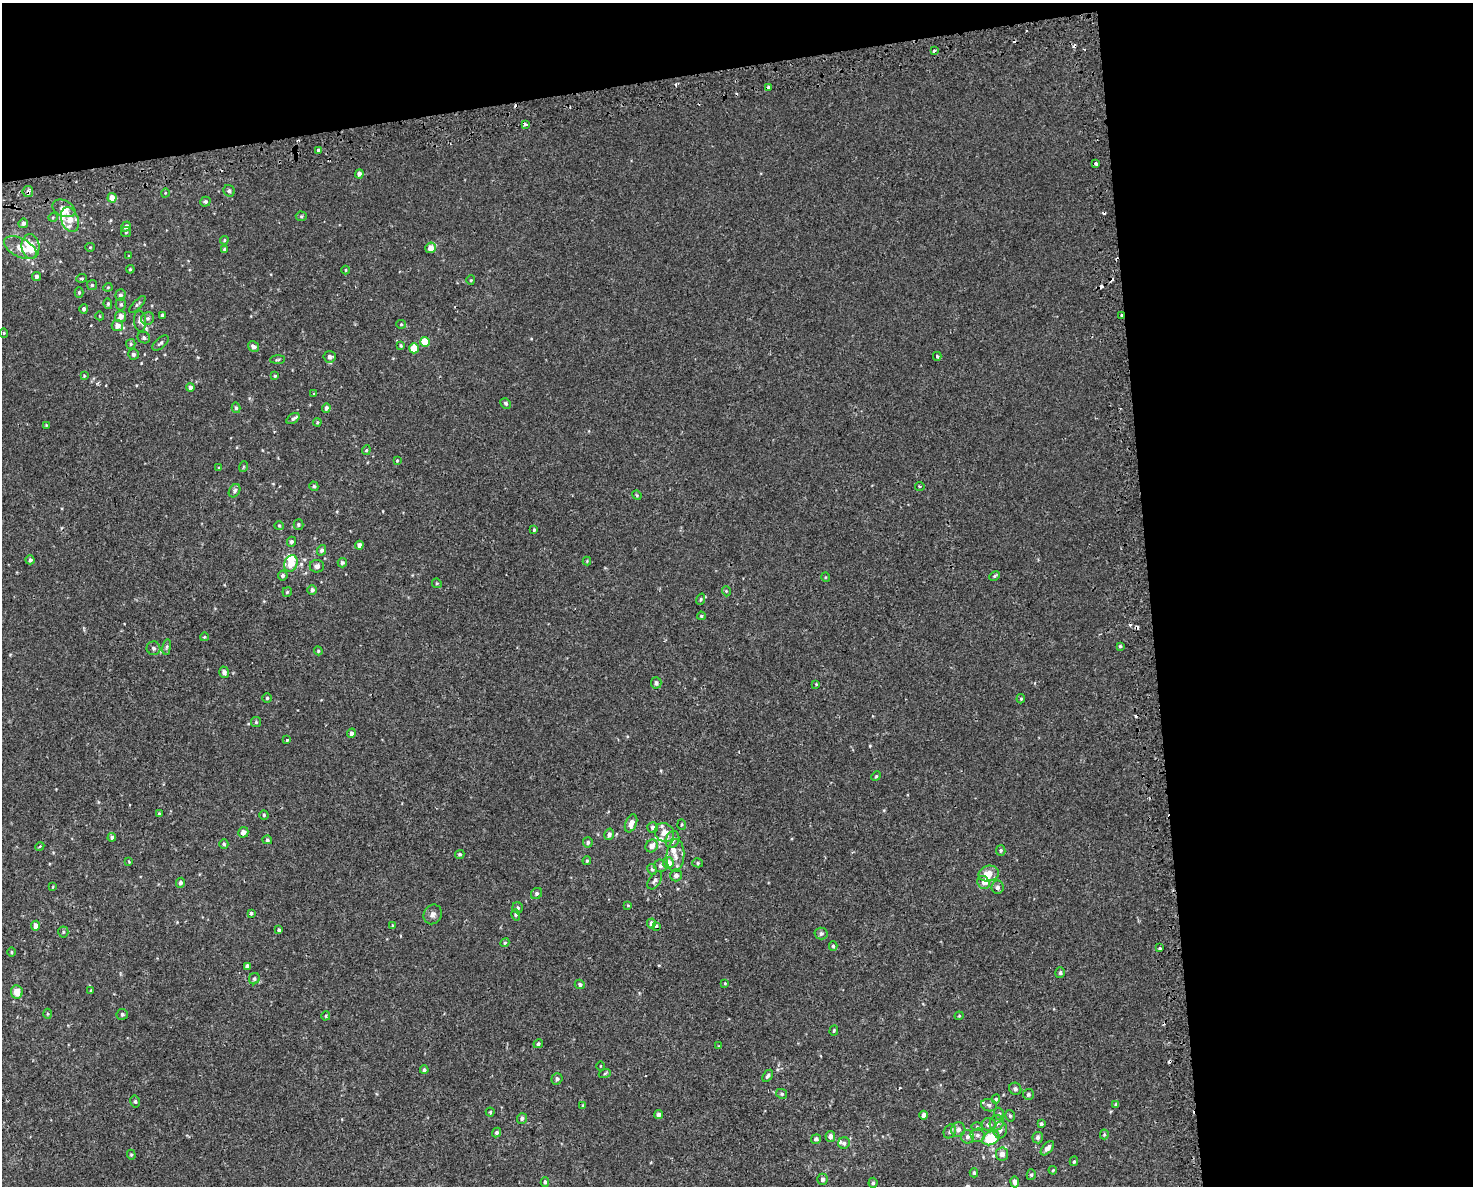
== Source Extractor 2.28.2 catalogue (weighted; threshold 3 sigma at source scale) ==
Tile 3 of 3 x 4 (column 3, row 1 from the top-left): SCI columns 3036-4506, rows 3590-4773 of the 4556 x 4811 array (HDU 1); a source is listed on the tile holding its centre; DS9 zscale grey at full resolution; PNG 1475 x 1188 px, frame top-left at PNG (2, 3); each listed source drawn as its Kron ellipse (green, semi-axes under 4 px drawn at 4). Shown black and unused: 28% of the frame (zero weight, under 2 of 3 exposures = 3% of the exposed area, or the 3 px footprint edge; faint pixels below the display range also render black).
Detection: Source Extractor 2.28.2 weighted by HDU 2 'WHT'; one run over the whole footprint, this tile lists its part. Background 5.66e-04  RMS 0.0026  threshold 0.0117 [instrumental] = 3 sigma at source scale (4.5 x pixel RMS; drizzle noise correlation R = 1.50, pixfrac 1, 0.0396/0.0396 arcsec/px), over >= 5 px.
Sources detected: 247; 13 cosmic-ray / hot-pixel residue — neither listed nor drawn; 16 inside a brighter listed object's ellipse — not listed separately; the other 218 listed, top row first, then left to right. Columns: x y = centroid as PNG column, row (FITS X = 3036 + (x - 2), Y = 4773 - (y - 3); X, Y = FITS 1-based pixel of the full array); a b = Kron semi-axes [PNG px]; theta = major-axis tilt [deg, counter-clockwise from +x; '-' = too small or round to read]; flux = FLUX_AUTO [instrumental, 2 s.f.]
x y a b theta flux
934 51 3 3 - 0.66
768 88 4 3 - 7.6
525 125 3 3 - 1.6
318 151 3 3 - 2.4
1096 164 3 3 - 1.3
359 174 4 4 - 0.94
229 191 6 5 - 0.64
28 192 5 5 - 0.94
165 193 4 3 - 0.18
112 198 4 4 - 2.6
205 202 5 4 - 0.46
64 208 12 8 -25 2.3
301 216 5 5 - 0.33
53 217 5 3 - 0.22
70 220 13 8 -71 2.7
23 223 5 4 - 0.76
126 227 5 4 - 0.88
126 232 5 5 - 0.34
224 240 4 3 - 0.29
30 246 12 9 -85 5.5
90 247 5 4 - 0.25
20 248 17 9 -26 3.2
431 248 5 5 - 2.1
225 249 4 4 - 0.58
129 256 3 3 - 0.2
130 269 4 3 - 0.26
346 270 4 3 - 0.2
36 276 4 4 - 0.59
82 278 5 3 - 0.35
471 280 4 4 - 0.28
92 285 5 5 - 0.41
108 287 4 4 - 0.25
79 292 5 4 - 0.45
120 295 5 5 - 0.69
108 304 5 4 - 0.41
121 304 6 5 - 0.44
137 304 11 4 46 0.52
84 309 5 4 - 0.58
162 315 4 3 - 0.39
1121 315 3 3 - 1.2
100 316 4 3 - 0.17
121 316 6 5 - 1.7
148 318 7 6 - 0.63
140 321 10 6 -85 1.2
401 324 5 4 - 0.32
117 326 5 5 - 1.7
4 333 5 4 - 0.27
144 338 6 5 - 0.58
425 342 5 5 - 4.6
161 343 10 5 40 0.63
131 344 5 4 - 0.36
401 346 4 3 - 0.28
253 347 6 4 -30 0.81
414 348 5 5 - 3.9
134 354 5 5 - 0.64
937 356 4 3 - 0.4
330 357 6 5 - 1
277 360 7 3 2 0.34
84 376 4 4 - 0.23
275 376 4 3 - 0.28
190 387 4 4 - 0.95
314 394 4 4 - 0.25
506 403 5 5 - 0.45
236 408 5 4 - 0.48
326 408 4 4 - 0.75
293 419 7 4 36 0.57
317 422 4 3 - 0.27
46 425 3 3 - 0.19
366 450 5 4 - 0.32
397 460 3 3 - 0.24
243 467 5 3 - 0.22
219 468 4 3 - 0.26
314 486 5 4 - 0.41
920 486 5 2 - 0.26
234 491 7 5 59 0.66
637 495 5 4 - 0.29
298 524 5 5 - 0.4
279 526 5 4 - 0.3
534 530 4 3 - 0.32
291 542 5 4 - 0.72
359 545 4 4 - 0.96
322 550 5 4 - 0.61
30 560 4 4 - 0.53
587 561 4 4 - 0.23
291 563 8 6 65 3.3
342 563 4 4 - 0.54
317 566 7 6 - 0.82
283 575 5 5 - 0.55
994 576 5 3 - 0.34
825 577 5 3 - 0.21
437 583 5 4 - 0.34
312 590 5 4 - 0.72
726 591 5 3 - 0.25
287 592 5 4 - 0.35
701 599 6 4 71 0.35
701 616 4 3 - 0.29
204 637 4 3 - 0.22
1120 646 4 4 - 0.3
167 647 8 4 82 0.5
153 648 7 7 - 0.7
318 651 4 4 - 0.28
224 672 6 5 - 1
656 683 6 5 - 0.78
816 684 4 4 - 0.22
267 698 5 4 - 0.41
1021 699 5 4 - 0.28
256 722 5 5 - 0.36
351 733 5 4 - 0.78
287 740 3 3 - 0.94
876 776 5 4 - 0.3
159 814 4 3 - 0.32
264 815 4 4 - 0.34
631 823 9 5 68 2
682 825 5 3 - 0.29
653 827 5 5 - 0.81
243 832 5 5 - 1.5
664 833 10 9 - 2.3
609 834 6 5 - 0.82
112 837 4 4 - 0.58
672 839 9 6 68 1.6
267 840 5 4 - 0.45
588 842 5 5 - 0.56
224 844 4 4 - 0.41
40 846 4 3 - 0.25
652 846 6 6 - 1.7
1001 850 5 4 - 0.36
460 854 5 4 - 0.42
675 855 16 9 86 2.3
587 861 4 3 - 0.3
129 862 4 2 - 0.19
668 863 6 5 - 4.1
698 863 5 4 - 0.42
660 866 6 6 - 0.68
652 869 6 4 -64 0.39
989 874 10 8 13 2.8
676 875 6 5 - 1.1
655 880 10 5 57 0.73
983 882 7 6 - 0.91
181 883 5 4 - 0.61
53 887 4 3 - 0.2
997 887 6 6 - 0.87
537 893 6 5 - 0.5
628 905 4 4 - 0.23
518 908 5 5 - 0.55
251 914 3 3 - 0.85
433 914 10 8 57 1.1
516 915 6 4 -73 0.36
651 923 5 4 - 0.82
392 925 3 2 - 0.31
36 926 5 4 - 1.6
656 926 3 3 - 1.6
279 930 3 3 - 0.42
63 932 5 5 - 0.35
821 934 6 6 - 0.67
505 943 5 4 - 0.31
833 946 5 4 - 0.43
1160 948 4 3 - 2.9
12 952 5 3 - 0.25
247 966 4 3 - 0.81
1060 973 5 5 - 0.46
254 979 6 5 - 0.51
725 983 4 4 - 0.21
580 984 5 4 - 0.53
91 991 3 3 - 0.25
17 992 7 6 - 3.1
48 1014 5 3 - 0.26
122 1014 6 5 - 0.5
326 1016 5 4 - 0.29
959 1016 4 4 - 0.24
834 1030 5 3 - 0.34
538 1044 5 4 - 0.5
719 1046 3 2 - 0.24
600 1066 4 3 - 0.19
424 1070 4 4 - 0.44
605 1073 6 4 20 0.34
768 1076 7 4 56 0.7
557 1079 6 5 - 0.71
1015 1089 6 6 - 0.76
782 1094 6 4 -29 0.45
1028 1094 5 5 - 0.56
996 1099 4 4 - 0.41
135 1101 6 4 -76 0.46
1116 1104 4 4 - 0.46
583 1105 4 4 - 0.27
989 1105 8 6 -17 0.7
490 1112 4 4 - 0.33
659 1114 4 4 - 1.2
999 1114 6 5 - 0.43
924 1115 4 4 - 1.3
1010 1116 6 4 -74 0.44
522 1118 5 5 - 0.66
997 1123 7 7 - 1
989 1124 7 6 - 1
1041 1124 4 3 - 0.4
977 1126 6 4 0 0.31
958 1130 7 7 - 1.1
1000 1130 8 6 80 1
950 1131 7 5 60 0.58
497 1133 5 4 - 0.48
1104 1134 5 4 - 0.34
977 1135 7 7 - 0.81
830 1136 5 5 - 1
967 1137 7 6 - 0.85
991 1138 9 6 27 10
1038 1138 5 5 - 0.71
816 1139 5 4 - 0.62
844 1143 6 5 - 0.61
1047 1148 8 5 49 1.3
1002 1154 6 6 - 1.5
131 1155 5 4 - 0.3
1074 1161 5 3 - 0.36
1053 1170 4 3 - 0.23
974 1173 4 4 - 0.31
1031 1175 5 4 - 0.43
822 1179 5 5 - 0.74
545 1182 4 4 - 0.57
1015 1182 5 4 - 1
873 1183 5 4 - 0.44
Overlapping masked pixels (flux is a lower limit): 2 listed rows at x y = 28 192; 1121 315